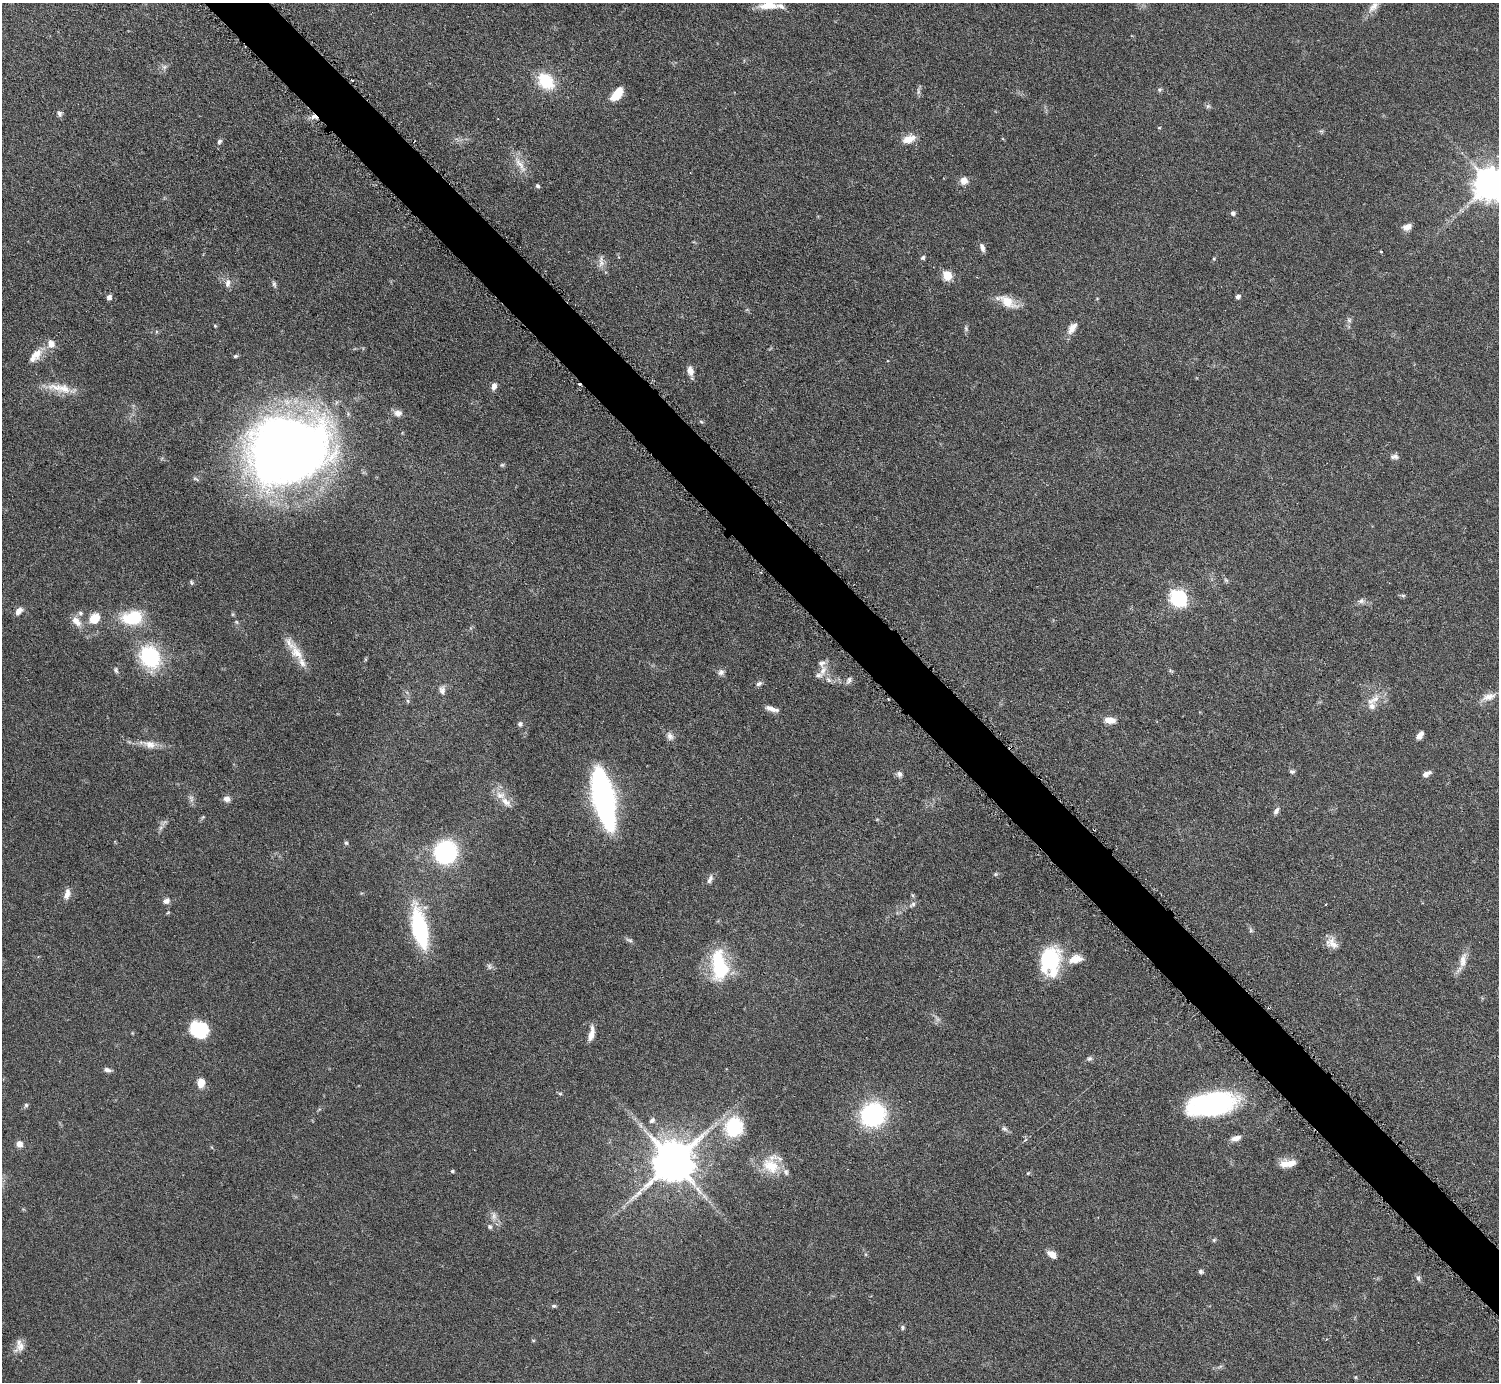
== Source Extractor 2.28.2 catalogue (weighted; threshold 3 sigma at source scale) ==
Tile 6 of 4 x 4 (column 2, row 2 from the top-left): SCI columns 1504-3000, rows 2926-4305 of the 5999 x 5997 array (HDU 1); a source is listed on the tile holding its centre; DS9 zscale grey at full resolution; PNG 1501 x 1384 px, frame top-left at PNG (2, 3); no overlay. Shown black and unused: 4% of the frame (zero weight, under 3 of 6 exposures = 1% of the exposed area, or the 3 px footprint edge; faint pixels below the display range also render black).
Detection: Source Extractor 2.28.2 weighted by HDU 2 'WHT'; one run over the whole footprint, this tile lists its part. Background 0.0815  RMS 0.0036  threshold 0.0147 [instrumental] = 3 sigma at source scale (4.09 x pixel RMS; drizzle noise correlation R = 1.36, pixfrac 0.8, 0.05/0.05 arcsec/px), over >= 5 px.
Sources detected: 146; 2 too faint to see at this stretch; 1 long thin detection or spike segment (spike, bleed or trail) — not listed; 12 inside a brighter listed object's ellipse — not listed separately; the other 131 listed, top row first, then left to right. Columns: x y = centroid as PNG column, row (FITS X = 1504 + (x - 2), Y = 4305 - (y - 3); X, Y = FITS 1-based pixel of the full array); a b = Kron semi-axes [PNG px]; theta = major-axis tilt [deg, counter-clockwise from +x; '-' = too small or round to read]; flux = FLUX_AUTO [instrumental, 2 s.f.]
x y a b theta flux
768 5 21 9 6 5.1
1373 7 19 10 47 3.1
164 67 7 6 - 0.98
546 81 17 13 -46 14
1160 90 6 5 - 0.56
918 91 11 4 -85 0.89
617 94 17 8 52 6.3
1208 106 7 5 43 0.65
59 114 8 6 -76 0.89
314 117 11 6 -8 2.1
1159 128 4 3 - 0.28
909 139 17 10 20 3.9
219 141 7 6 - 0.79
520 164 30 8 -57 4
964 181 9 9 - 2.4
1490 184 10 10 - 720
537 186 5 4 - 0.72
1233 213 5 5 - 1.1
1407 227 11 7 21 1.9
982 247 11 5 -72 1.5
1381 252 3 3 - 0.4
923 258 6 5 - 0.66
1214 259 4 4 - 0.35
601 262 18 7 89 2
947 275 5 5 - 16
228 283 13 7 84 1.7
274 284 10 5 -74 0.75
1238 296 6 5 - 0.96
109 297 5 5 - 1.5
1007 301 27 11 -28 6
1349 320 7 6 - 0.91
215 326 4 4 - 0.32
966 328 8 5 -71 0.68
1072 328 18 8 55 3
36 355 21 10 50 4.4
235 356 6 4 17 0.54
690 371 12 7 -75 2.5
494 386 9 6 75 1.7
60 388 37 11 -11 6.5
398 413 11 8 -5 1.9
701 421 6 3 -21 0.43
288 451 71 54 15 340
1394 456 10 7 6 1.2
502 465 6 5 - 0.53
1226 580 6 5 - 0.61
191 582 6 5 - 0.5
1403 595 6 4 1 0.55
1178 598 7 7 - 110
1361 601 9 7 9 1.2
19 611 10 6 52 1.9
132 618 21 14 10 17
94 619 12 10 41 6.3
76 621 15 9 -48 3.2
297 653 27 14 -57 6
149 657 19 16 -55 30
116 670 8 6 -64 0.73
823 671 18 9 73 3.3
1171 671 6 4 -19 0.46
721 672 9 8 - 1.3
849 680 11 6 62 1.1
759 684 9 6 28 0.95
442 690 12 8 -84 1.7
1489 697 20 9 16 3.4
1373 700 23 9 30 4.1
408 701 6 5 - 0.55
773 709 16 6 -10 1.9
1110 720 14 8 -5 3
520 724 7 6 - 0.81
1420 735 8 5 56 2
670 736 12 8 -62 1.7
150 744 19 10 -12 3.6
1292 772 7 5 -8 0.73
899 774 8 7 - 1.1
1426 774 9 5 29 1.8
500 795 14 10 -15 3.5
603 797 49 15 -78 110
191 799 11 6 -81 1.3
227 799 9 7 -11 1.5
1276 811 10 6 59 1.3
203 817 6 4 45 0.48
877 819 5 3 - 0.29
346 843 6 5 - 0.57
445 852 18 17 - 51
996 874 5 5 - 0.47
710 879 13 6 67 1.2
67 894 14 7 75 2.2
912 895 6 4 -88 0.45
166 901 10 7 33 1.5
912 904 11 5 31 1.1
1326 904 3 2 - 0.25
419 928 40 14 -78 37
1251 930 7 5 -62 0.64
629 940 11 4 -20 0.8
1332 943 17 12 -37 3.2
1076 959 18 10 16 4.7
1463 960 23 9 81 3.6
1050 961 30 20 89 26
719 965 36 18 -83 21
489 966 9 6 -61 0.96
1269 1007 3 3 - 0.38
199 1030 19 17 -28 15
591 1034 18 6 78 2.9
1089 1059 7 6 - 0.85
107 1070 9 5 -17 1.2
201 1083 8 6 84 4.5
560 1094 6 4 -1 0.45
1212 1104 44 20 11 63
26 1105 5 5 - 0.61
873 1115 20 19 - 42
652 1120 8 6 44 0.92
734 1127 25 22 73 17
1005 1129 8 7 - 0.96
1236 1138 13 6 14 2.1
19 1144 7 6 - 2.3
673 1161 13 11 41 1300
1291 1163 18 11 -15 3.4
771 1166 25 21 -15 9.4
452 1171 5 4 - 0.52
1028 1173 5 4 - 0.38
494 1216 10 7 -89 1.7
490 1227 6 5 - 0.66
1214 1240 5 4 - 0.46
1052 1254 10 6 -38 3.2
1201 1271 7 5 -31 0.69
1418 1278 9 5 -75 0.94
554 1306 6 5 - 0.55
902 1327 6 6 - 0.64
533 1340 6 3 -19 0.33
21 1346 20 10 41 3
1356 1377 6 4 90 0.38
139 1381 4 4 - 0.4
Overlapping masked pixels (flux is a lower limit): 2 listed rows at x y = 314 117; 1269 1007
Isophote crosses this tile's border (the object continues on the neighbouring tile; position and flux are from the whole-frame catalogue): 2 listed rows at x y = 768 5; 1490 184